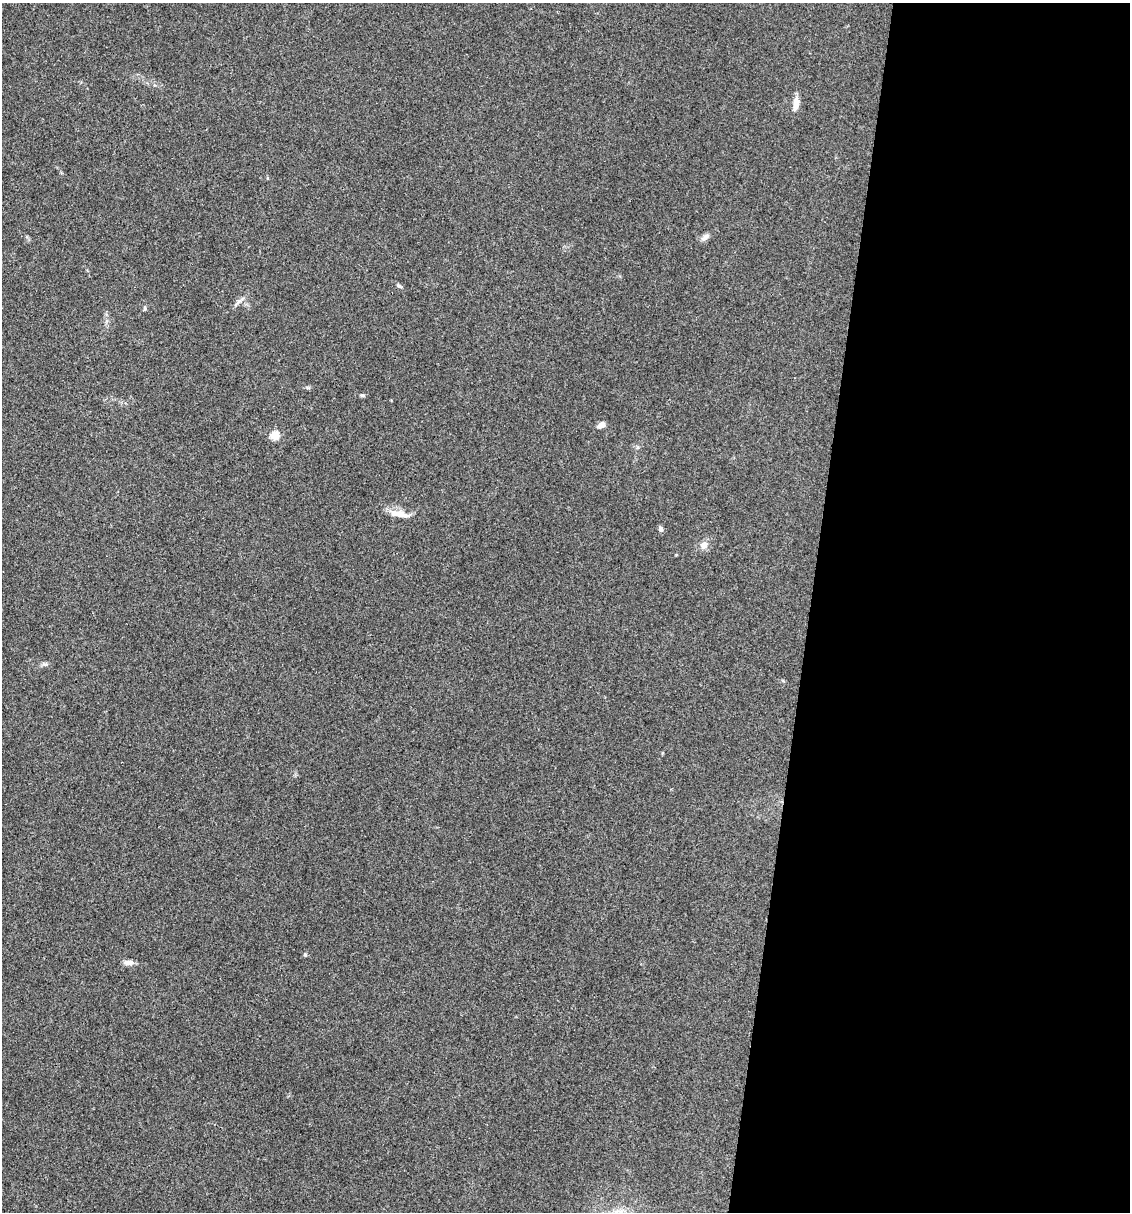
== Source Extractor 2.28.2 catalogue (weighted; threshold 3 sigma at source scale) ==
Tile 12 of 4 x 4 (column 4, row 3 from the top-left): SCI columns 3618-4745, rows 1212-2421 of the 4860 x 4841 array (HDU 1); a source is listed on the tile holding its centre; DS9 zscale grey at full resolution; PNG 1132 x 1214 px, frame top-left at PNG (2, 3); no overlay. Shown black and unused: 28% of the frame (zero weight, under 3 of 4 exposures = <1% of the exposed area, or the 3 px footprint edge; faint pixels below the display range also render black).
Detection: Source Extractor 2.28.2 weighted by HDU 2 'WHT'; one run over the whole footprint, this tile lists its part. Background 0.112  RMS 0.0067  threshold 0.0302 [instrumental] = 3 sigma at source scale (4.5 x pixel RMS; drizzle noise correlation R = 1.50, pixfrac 1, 0.05/0.05 arcsec/px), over >= 5 px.
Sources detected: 14; all 14 listed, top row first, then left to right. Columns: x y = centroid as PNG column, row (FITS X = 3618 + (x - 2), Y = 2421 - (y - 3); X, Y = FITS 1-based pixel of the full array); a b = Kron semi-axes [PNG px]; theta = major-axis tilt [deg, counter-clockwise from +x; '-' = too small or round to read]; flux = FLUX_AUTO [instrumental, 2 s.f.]
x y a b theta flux
796 104 16 7 84 5.9
705 237 11 7 51 2.6
399 286 6 4 -19 1
239 301 11 4 45 2.3
145 308 6 4 -90 0.93
362 395 7 3 -1 1
601 425 9 5 33 4
275 435 5 5 - 29
399 514 30 8 -12 7.9
661 529 7 5 -66 1.8
704 545 9 8 - 4.2
45 664 6 6 - 1.3
305 955 5 4 - 1.1
129 962 12 6 1 3.2